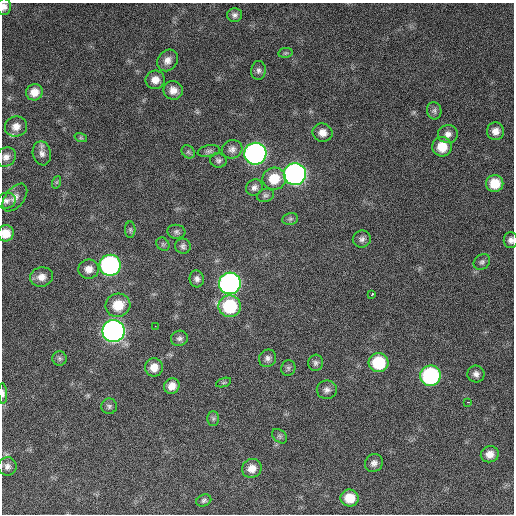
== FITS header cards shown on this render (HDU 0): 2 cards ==
NAXIS1  =                  512 / Axis length
NAXIS2  =                  512 / Axis length

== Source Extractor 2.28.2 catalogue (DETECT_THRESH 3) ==
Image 512 x 512 px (HDU 0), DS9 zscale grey, 1 PNG px = 1 image px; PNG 516 x 516 px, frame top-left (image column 1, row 512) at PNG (2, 3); each listed source drawn as its Kron ellipse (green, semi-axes under 4 px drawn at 4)
Background 771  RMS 27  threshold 82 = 3 sigma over >= 5 px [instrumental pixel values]
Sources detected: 72; all 72 listed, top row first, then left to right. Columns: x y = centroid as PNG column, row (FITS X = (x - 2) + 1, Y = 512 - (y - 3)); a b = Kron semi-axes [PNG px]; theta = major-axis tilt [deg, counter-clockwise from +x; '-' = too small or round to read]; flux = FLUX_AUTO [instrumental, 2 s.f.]
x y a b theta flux
4 7 8 7 - 9300
235 15 7 7 - 6400
285 53 7 5 11 3000
167 60 11 9 52 13000
258 70 9 7 85 6300
155 80 9 9 - 16000
173 90 10 9 - 15000
34 92 8 8 - 19000
434 111 9 7 -79 6100
16 126 11 10 - 16000
495 131 9 8 - 13000
323 133 10 9 - 15000
448 134 10 9 - 11000
81 138 6 4 -18 2500
442 147 9 9 - 34000
232 149 10 9 - 9200
209 151 11 6 10 5400
188 152 7 6 - 3700
42 153 12 9 -78 11000
255 154 11 11 - 760000
6 157 10 9 - 10000
218 160 8 7 - 5300
295 174 11 11 - 780000
274 179 12 11 - 41000
57 182 6 4 71 2700
495 183 8 8 - 36000
254 188 9 7 37 7800
266 195 9 6 19 5000
15 197 16 9 51 12000
6 201 10 8 15 7300
290 219 8 6 12 4200
130 230 8 5 88 3700
176 232 9 7 -6 5400
6 233 8 8 - 24000
362 239 9 8 - 7200
511 240 8 7 - 7400
163 244 7 6 - 4100
183 246 8 7 - 5500
482 262 9 7 37 5700
110 265 10 10 - 410000
89 269 10 9 - 15000
41 277 11 9 11 15000
197 279 8 7 - 7200
230 283 11 10 - 620000
372 294 3 3 - 7400
118 305 12 11 - 40000
230 306 11 11 - 110000
155 326 2 2 - 3100
113 331 11 11 - 940000
179 338 8 7 - 6000
60 358 7 7 - 4600
267 358 9 8 - 7400
315 363 8 7 - 5500
379 363 10 9 - 83000
154 367 9 9 - 19000
288 368 8 7 - 4500
476 374 8 8 - 8100
430 376 10 10 - 240000
224 383 8 3 19 2600
172 386 8 7 - 15000
327 390 10 9 - 8700
3 393 10 4 -88 5700
468 402 3 2 - 2800
109 406 8 7 - 5000
213 419 7 6 - 4400
280 436 8 6 -41 4300
490 454 9 8 - 15000
374 463 9 8 - 8700
7 466 9 9 - 8700
252 468 10 9 - 18000
350 498 9 8 - 33000
204 500 8 5 23 4100
At the frame edge (FLAGS 8, measured only in part): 4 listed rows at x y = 4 7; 6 233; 511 240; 3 393